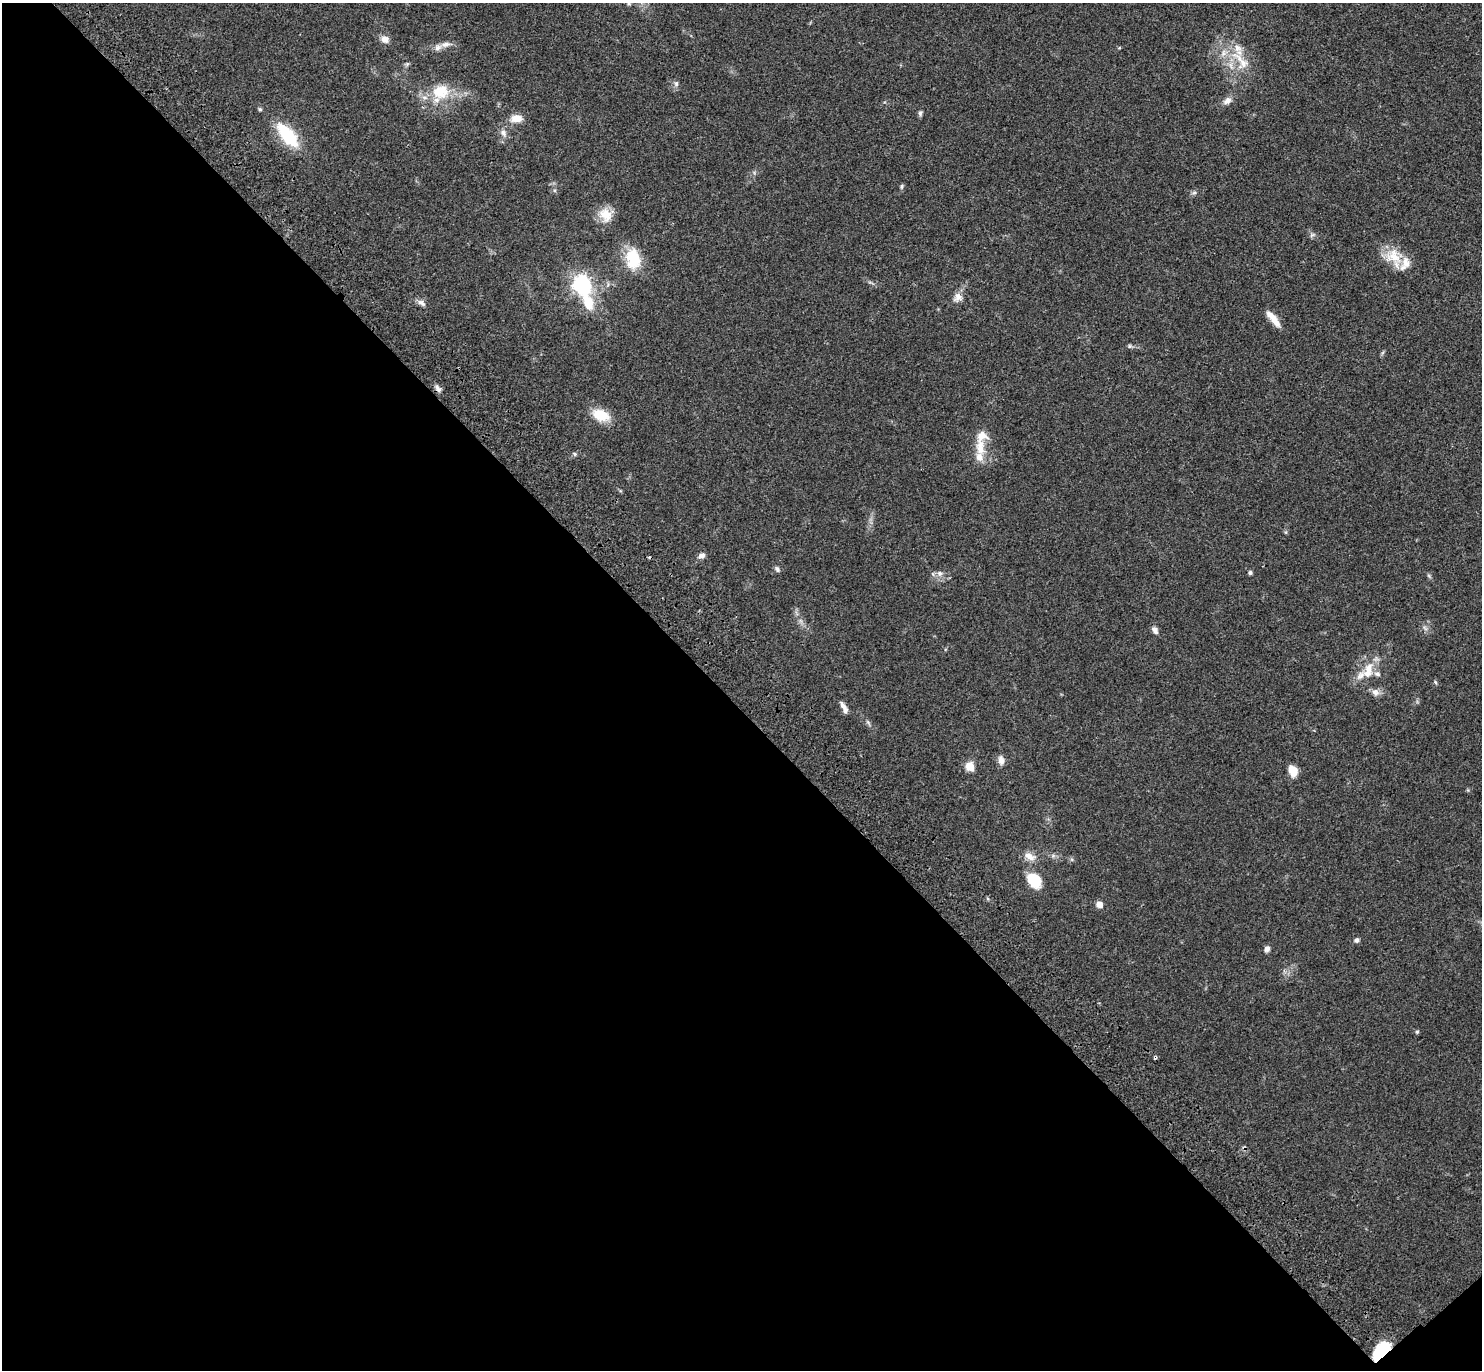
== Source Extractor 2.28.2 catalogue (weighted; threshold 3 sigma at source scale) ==
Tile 14 of 4 x 4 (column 2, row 4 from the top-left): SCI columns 1577-3056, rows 247-1614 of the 6116 x 6106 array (HDU 1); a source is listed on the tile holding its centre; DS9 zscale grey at full resolution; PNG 1484 x 1372 px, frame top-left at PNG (2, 3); no overlay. Shown black and unused: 49% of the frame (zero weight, under 3 of 4 exposures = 6% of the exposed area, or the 3 px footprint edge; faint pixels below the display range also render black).
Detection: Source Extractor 2.28.2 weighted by HDU 2 'WHT'; one run over the whole footprint, this tile lists its part. Background 0.0515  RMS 0.0053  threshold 0.0238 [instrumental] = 3 sigma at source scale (4.5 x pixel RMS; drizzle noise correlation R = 1.50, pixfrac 1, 0.05/0.05 arcsec/px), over >= 5 px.
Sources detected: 61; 1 cosmic-ray / hot-pixel residue — not listed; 12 inside a brighter listed object's ellipse — not listed separately; the other 48 listed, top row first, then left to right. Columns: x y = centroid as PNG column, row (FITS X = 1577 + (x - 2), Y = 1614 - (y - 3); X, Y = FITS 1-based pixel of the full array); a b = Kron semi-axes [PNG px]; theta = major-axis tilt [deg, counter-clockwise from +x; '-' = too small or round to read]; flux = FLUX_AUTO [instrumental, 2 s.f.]
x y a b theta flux
385 39 10 8 -22 3.2
446 44 12 7 6 2.8
1239 58 29 9 -38 9.5
407 64 5 5 - 0.82
676 84 8 6 -73 1.4
440 91 25 21 12 17
1227 101 12 8 38 2.9
260 109 6 4 -43 0.73
920 113 7 5 81 1.2
516 118 12 8 2 5.6
503 133 10 7 -56 2.3
287 135 32 14 -50 24
902 186 8 4 89 0.8
1194 193 6 4 19 0.88
606 215 19 16 -66 8
1312 235 7 4 18 0.92
1393 256 26 20 -36 13
633 258 28 18 -71 16
582 285 8 7 - 170
958 297 14 10 50 3.7
421 302 11 7 -30 2
588 303 18 11 -72 11
1273 319 23 7 -51 5.8
1130 346 6 5 - 0.81
438 389 11 5 -52 1.9
601 415 18 12 -21 12
981 447 25 13 -88 9
575 454 6 5 - 0.8
702 556 8 7 - 2
777 569 8 5 -54 1.2
939 573 8 7 - 2.1
1250 573 5 5 - 1
1425 628 9 3 -45 1
1155 630 9 6 -59 2.1
1368 668 14 12 55 6.3
1435 682 5 5 - 0.71
1375 692 10 9 - 2.5
843 706 12 6 -54 2.4
1001 760 12 7 -80 2.8
969 766 8 8 - 6.6
1292 771 12 9 -67 6.2
1029 856 16 9 -27 4.5
1034 881 17 12 -48 14
1099 905 8 7 - 2.8
1356 940 6 5 - 1.4
1267 949 6 5 - 2.1
1417 1032 5 4 - 0.79
1381 1351 23 11 47 19
Overlapping masked pixels (flux is a lower limit): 2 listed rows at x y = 438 389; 1381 1351